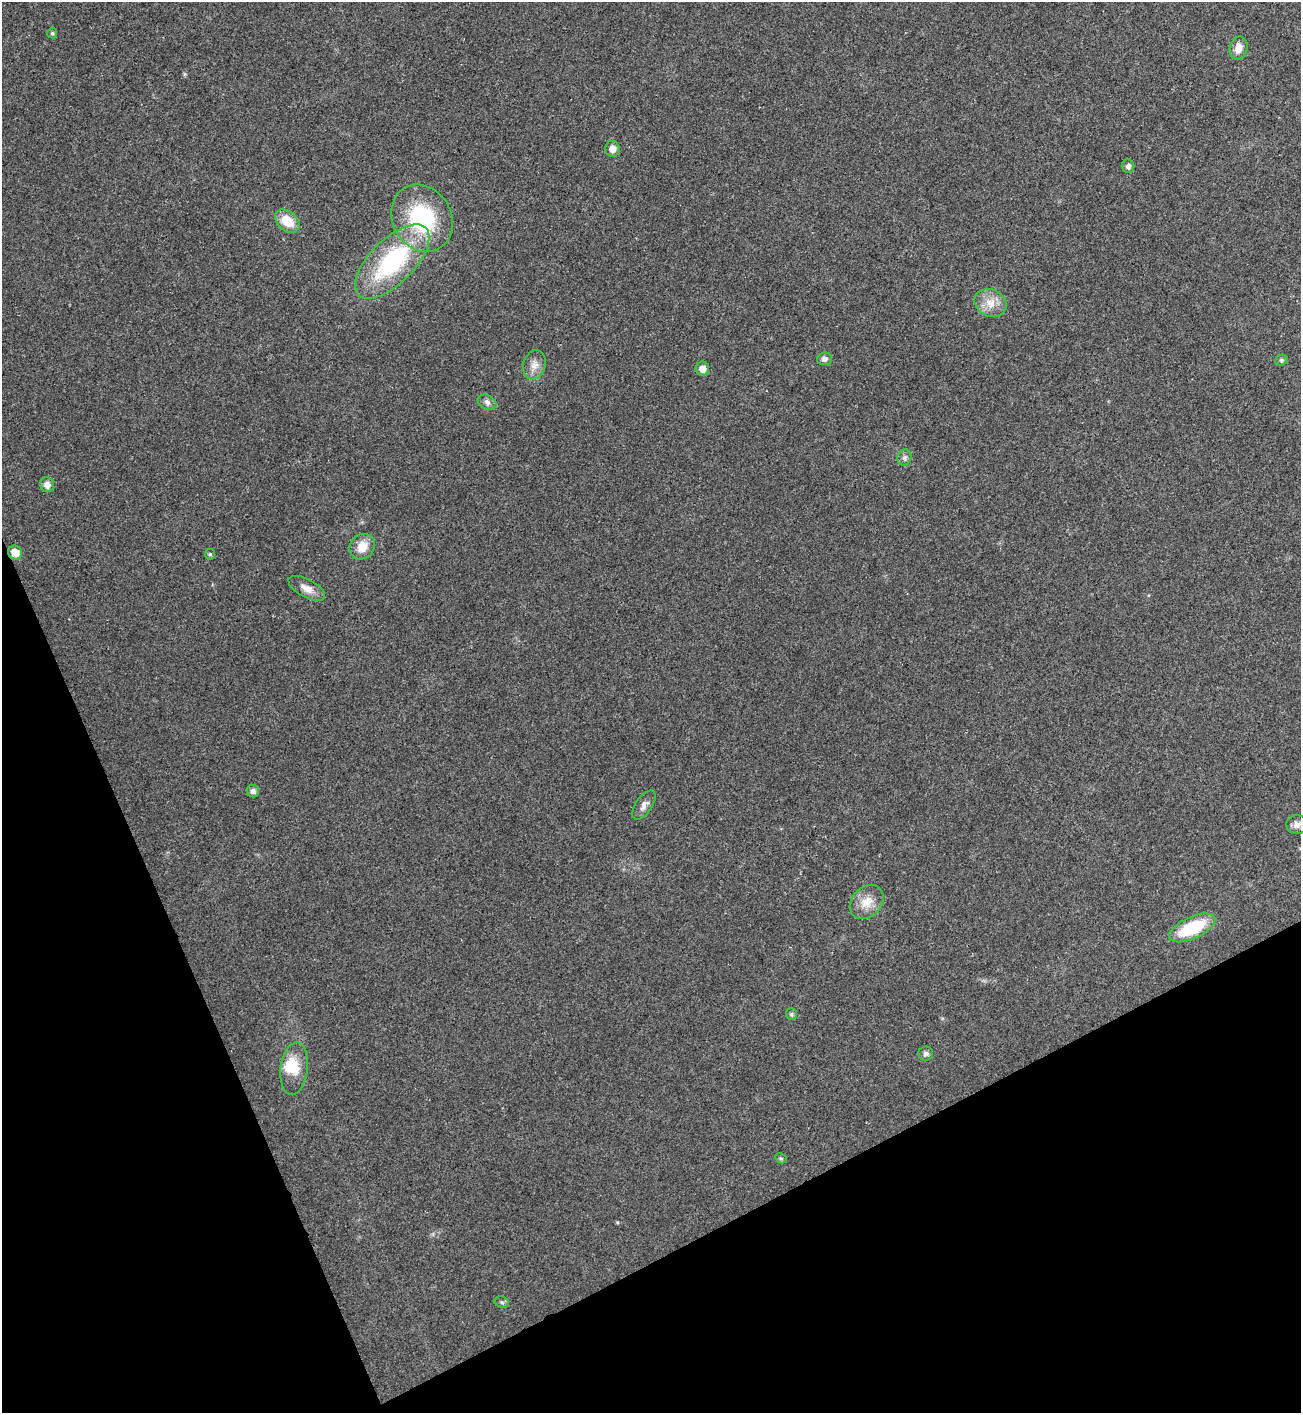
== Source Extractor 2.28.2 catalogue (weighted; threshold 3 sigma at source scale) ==
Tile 14 of 4 x 4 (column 2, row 4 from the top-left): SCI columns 1453-2751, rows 3-1413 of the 5633 x 5646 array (HDU 1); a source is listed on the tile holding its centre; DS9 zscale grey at full resolution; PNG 1303 x 1415 px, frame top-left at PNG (2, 2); each listed source drawn as its Kron ellipse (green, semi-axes under 4 px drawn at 4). Shown black and unused: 22% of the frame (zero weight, under 2 of 3 exposures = <1% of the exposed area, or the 3 px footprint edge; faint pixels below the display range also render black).
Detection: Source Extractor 2.28.2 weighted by HDU 2 'WHT'; one run over the whole footprint, this tile lists its part. Background 0.0477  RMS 0.0075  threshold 0.0339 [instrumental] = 3 sigma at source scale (4.5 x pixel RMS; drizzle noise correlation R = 1.50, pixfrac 1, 0.05/0.05 arcsec/px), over >= 5 px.
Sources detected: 30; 1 inside a brighter object's white glare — neither listed nor drawn; the other 29 listed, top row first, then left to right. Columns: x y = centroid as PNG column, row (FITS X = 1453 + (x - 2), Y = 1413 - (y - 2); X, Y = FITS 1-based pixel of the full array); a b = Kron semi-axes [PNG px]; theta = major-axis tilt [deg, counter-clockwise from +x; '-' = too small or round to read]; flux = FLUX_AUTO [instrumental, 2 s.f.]
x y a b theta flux
52 33 5 5 - 1
1239 48 12 9 76 7.1
612 149 8 7 - 5.4
1128 166 7 6 - 2.5
422 218 35 29 -61 67
287 221 14 9 -40 14
392 261 48 22 45 85
990 303 16 13 -23 9.9
824 359 7 6 - 2.6
1281 360 6 5 - 1.3
534 365 15 11 74 6.1
702 369 7 7 - 5
487 402 10 7 -28 2.8
904 457 8 7 - 2.4
47 485 8 7 - 4.2
362 547 14 12 43 11
15 553 7 6 - 9
210 554 5 5 - 1.2
307 588 20 9 -28 7
253 791 6 6 - 3
644 805 17 8 56 4.1
1297 825 10 9 - 4.4
867 902 19 14 47 11
1192 928 25 11 25 36
791 1014 6 5 - 1.2
926 1054 7 7 - 2.3
294 1069 26 13 83 15
781 1158 6 4 -27 1.1
502 1302 7 5 -22 1.3